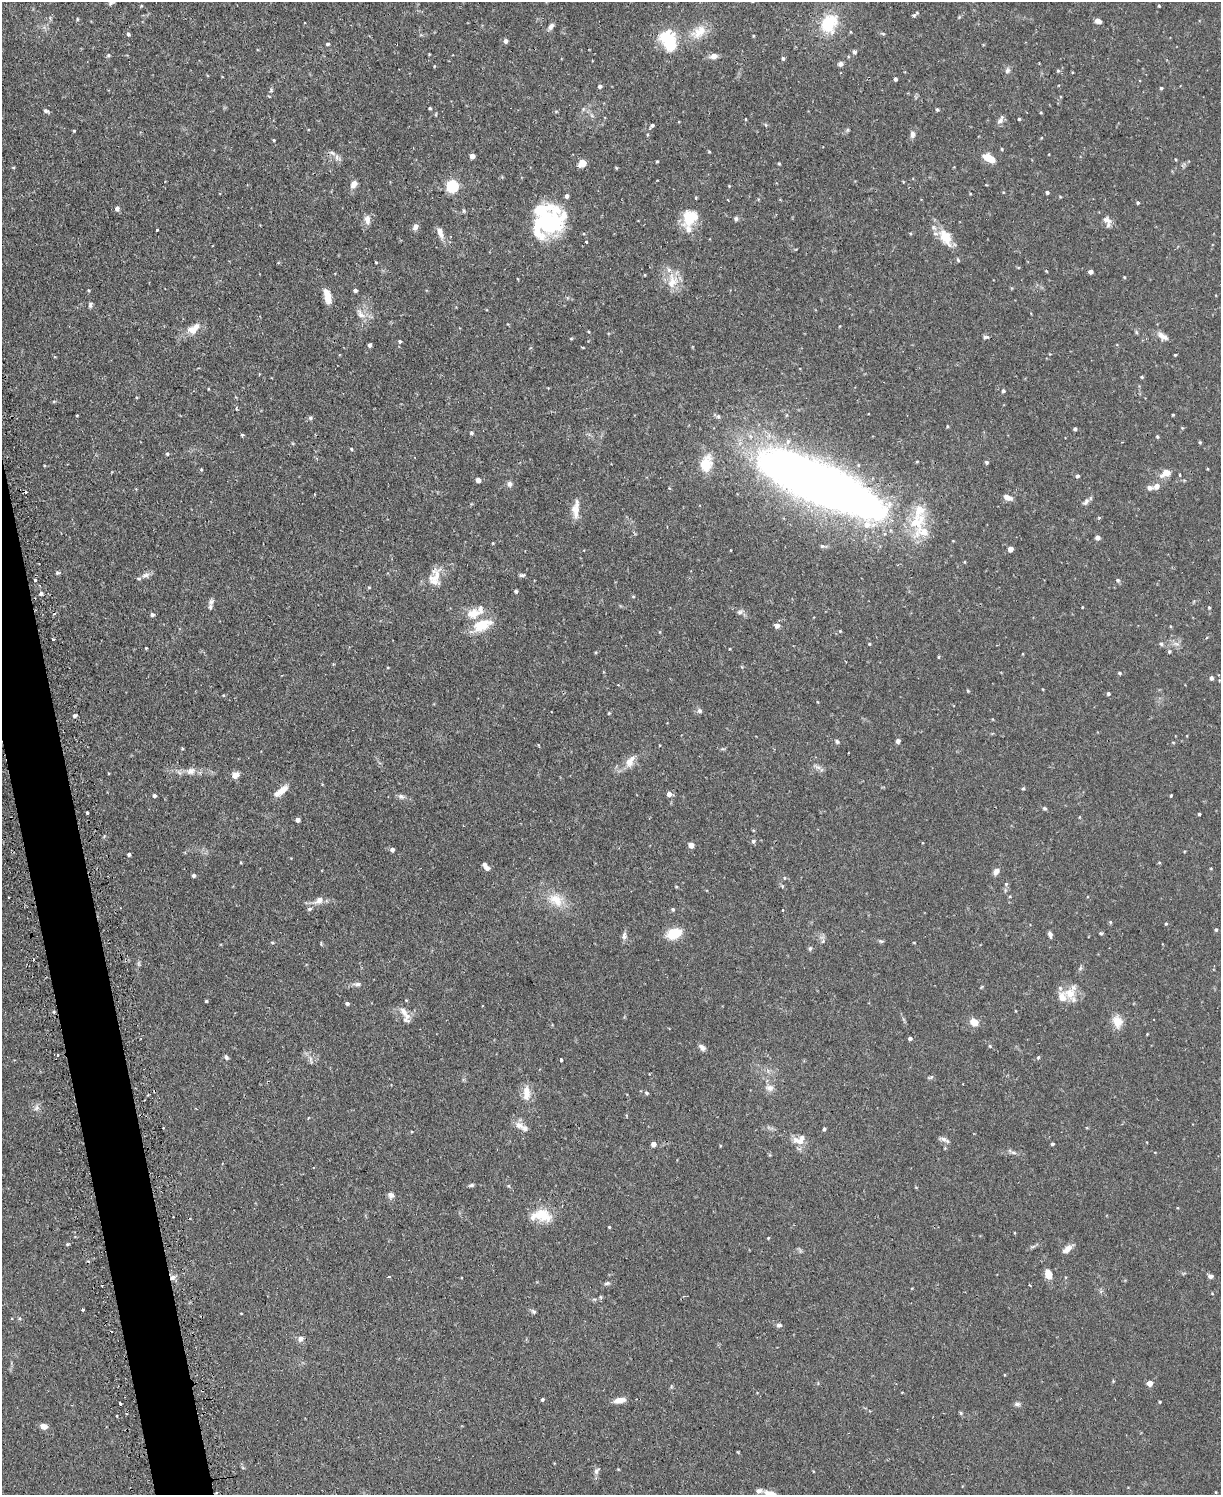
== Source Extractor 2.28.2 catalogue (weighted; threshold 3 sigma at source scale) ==
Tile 7 of 4 x 3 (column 3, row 2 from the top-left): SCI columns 2470-3688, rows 1652-3144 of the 4939 x 4911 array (HDU 1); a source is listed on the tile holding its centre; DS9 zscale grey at full resolution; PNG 1223 x 1497 px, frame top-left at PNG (2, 2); no overlay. Shown black and unused: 3% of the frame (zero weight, under 2 of 3 exposures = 4% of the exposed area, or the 3 px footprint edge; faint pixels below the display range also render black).
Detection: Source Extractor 2.28.2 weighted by HDU 2 'WHT'; one run over the whole footprint, this tile lists its part. Background 0.0811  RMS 0.0052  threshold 0.0233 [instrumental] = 3 sigma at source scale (4.5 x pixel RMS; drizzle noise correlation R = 1.50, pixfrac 1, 0.05/0.05 arcsec/px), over >= 5 px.
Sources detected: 282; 5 cosmic-ray / hot-pixel residue — not listed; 13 inside a brighter listed object's ellipse — not listed separately; the other 264 listed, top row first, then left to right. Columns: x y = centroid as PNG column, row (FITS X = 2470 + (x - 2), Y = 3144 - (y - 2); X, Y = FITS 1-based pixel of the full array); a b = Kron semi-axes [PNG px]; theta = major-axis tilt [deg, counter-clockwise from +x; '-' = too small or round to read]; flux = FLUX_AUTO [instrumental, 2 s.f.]
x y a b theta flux
112 2 9 5 40 1.5
1159 6 4 3 - 0.49
914 15 7 3 40 1.3
77 19 4 3 - 0.57
1098 21 8 6 -11 1.8
828 23 21 17 64 21
551 27 10 6 52 1.8
699 32 25 14 37 9.6
128 34 5 4 - 0.91
883 34 7 3 -19 0.63
753 36 4 3 - 0.48
668 40 26 17 -59 23
505 41 5 4 - 1.7
328 44 4 4 - 0.93
854 52 5 5 - 1.3
429 54 4 3 - 0.4
108 55 5 4 - 0.75
713 56 9 6 14 2.9
783 58 5 4 - 0.96
840 64 6 5 - 1.6
1007 70 8 7 - 1.5
1058 71 5 4 - 0.57
895 79 4 4 - 1
600 86 5 4 - 1.2
1161 88 3 3 - 0.64
430 108 3 3 - 0.62
583 109 6 4 48 0.77
937 110 4 4 - 0.74
46 111 6 4 -25 1.2
1041 113 3 3 - 0.47
436 114 5 3 - 0.45
746 119 4 2 - 0.37
1019 119 3 3 - 0.59
1000 120 12 6 60 2
766 125 6 3 -70 0.53
652 126 5 4 - 1.1
847 130 6 4 72 0.7
74 131 3 3 - 0.45
913 134 8 6 85 2
274 140 3 3 - 0.5
1002 149 4 3 - 0.51
709 152 4 4 - 0.49
332 153 11 5 -25 2
472 156 4 4 - 3.4
989 158 13 7 -28 8.2
1175 159 4 3 - 0.39
657 161 3 3 - 0.45
582 163 8 7 - 4.2
779 163 4 4 - 0.5
353 184 10 7 57 2.7
452 186 6 6 - 71
729 186 4 4 - 0.41
1047 192 4 4 - 0.99
1060 197 5 3 - 0.47
1138 203 4 4 - 0.68
117 209 5 4 - 2.1
464 211 5 5 - 0.71
688 219 22 16 -76 11
736 219 6 5 - 1.1
367 220 12 7 -88 3.1
1107 220 14 9 -30 3.2
547 223 39 25 35 50
415 227 7 6 - 2.2
157 230 3 3 - 1.1
440 232 15 7 -70 3.4
910 233 4 3 - 0.46
945 237 25 14 -59 10
586 242 3 3 - 0.78
958 260 5 4 - 0.66
376 262 3 2 - 0.7
1046 271 4 3 - 0.37
1091 272 4 4 - 2
1124 277 4 3 - 0.45
672 281 24 15 89 9.4
88 290 4 3 - 0.52
355 290 4 3 - 1.3
327 296 17 7 -76 6.5
90 305 8 5 76 1.1
360 314 15 7 -55 3.5
840 326 4 3 - 0.34
194 329 19 10 37 6.1
1136 332 6 4 -71 0.62
1163 336 14 8 -35 3.1
986 337 8 5 1 1
571 338 5 3 - 0.49
400 341 5 4 - 0.79
370 345 4 3 - 1.4
1175 355 3 3 - 0.5
1142 377 4 3 - 0.64
208 389 3 2 - 0.37
1003 391 4 4 - 1
54 401 6 3 18 0.55
236 409 4 4 - 0.6
77 415 4 3 - 0.39
1173 415 3 2 - 0.44
718 416 6 6 - 1
310 418 6 5 - 1
947 426 4 3 - 0.53
1075 429 4 3 - 1.1
471 433 5 4 - 0.83
242 435 4 3 - 0.6
1157 437 4 4 - 0.71
1200 442 4 3 - 0.61
351 449 4 3 - 0.5
167 454 5 5 - 0.75
986 462 5 4 - 0.89
706 464 18 12 80 13
201 469 5 4 - 0.55
1166 473 14 8 28 4.8
1180 475 3 2 - 0.92
1077 476 4 4 - 1.1
478 480 4 4 - 2.7
509 484 8 7 - 1.5
820 484 114 31 -25 570
1156 486 9 7 40 2.6
669 488 4 3 - 0.51
1008 497 12 6 -21 2.7
1086 502 11 6 53 1.9
576 509 23 8 85 5.7
919 510 17 17 - 8.9
1099 518 5 3 - 0.48
1097 537 6 5 - 1.6
822 546 6 5 - 0.87
1010 549 4 4 - 4.3
57 573 5 4 - 0.82
146 575 13 6 13 2.2
522 575 8 4 13 0.91
436 576 24 11 84 7.4
35 580 4 3 - 1.2
1118 580 5 5 - 1.1
369 587 5 3 - 0.49
516 591 4 4 - 0.95
41 594 4 4 - 1.3
633 596 5 3 - 0.44
211 602 9 6 55 1.6
1082 607 3 2 - 0.36
1209 607 4 3 - 0.57
740 612 8 6 19 1.5
475 613 26 13 26 8.7
152 615 5 4 - 1.2
482 625 22 11 21 14
777 626 7 7 - 1.8
840 631 4 3 - 0.5
53 639 3 3 - 1.6
869 644 4 3 - 0.54
1161 644 6 4 -46 0.86
1176 644 9 5 -19 1.8
146 648 3 3 - 0.46
1169 651 5 4 - 0.71
596 652 4 3 - 0.53
939 657 4 3 - 0.44
1119 673 5 3 - 0.74
1211 678 4 4 - 1.5
618 685 3 3 - 0.39
968 691 4 3 - 0.5
1108 694 4 4 - 1.1
818 702 4 3 - 0.4
700 711 7 6 - 1.4
609 713 4 3 - 0.45
75 716 4 4 - 1.2
837 741 6 4 -52 0.93
898 741 5 4 - 1.4
1173 742 5 3 - 0.42
182 749 5 3 - 0.48
629 762 13 12 - 4.3
818 767 7 4 -19 1.5
191 771 13 9 20 3.6
235 775 5 5 - 7.1
1023 788 4 4 - 0.67
281 791 20 7 36 5.3
669 794 5 5 - 2.8
154 796 4 4 - 1.1
401 796 8 7 - 1.5
1044 808 5 4 - 0.83
87 813 3 3 - 0.88
1199 814 3 3 - 0.75
298 820 4 4 - 2.2
753 841 5 5 - 1.1
691 845 4 4 - 5.3
392 850 4 4 - 1.9
129 854 4 3 - 1.1
487 868 7 6 - 1.7
1211 868 4 3 - 0.39
996 871 8 6 49 2.8
194 875 4 4 - 1.3
784 878 5 4 - 0.63
1006 884 5 5 - 0.86
1010 896 5 3 - 0.45
319 900 10 8 37 3.5
556 900 24 15 -31 11
309 909 6 4 15 0.95
673 909 4 4 - 0.92
1110 922 5 4 - 0.6
1166 924 4 3 - 0.51
1216 930 5 4 - 0.68
674 933 19 12 17 9.4
1101 933 5 4 - 0.7
1050 934 6 4 -74 1.8
624 936 11 7 89 1.8
823 941 7 4 72 0.88
881 941 6 5 - 0.84
272 942 5 3 - 0.47
914 942 4 2 - 0.34
810 948 6 5 - 0.8
357 984 11 5 0 1.6
1070 992 25 15 57 8.5
206 1001 3 3 - 0.64
347 1003 5 4 - 0.99
405 1014 22 7 -57 3.7
974 1022 10 8 -20 4.6
1117 1022 16 12 -76 6
1147 1034 3 3 - 0.34
910 1038 4 4 - 1.3
990 1046 4 4 - 0.52
702 1047 10 6 -46 1.9
57 1055 3 2 - 0.53
226 1057 7 5 -64 0.98
1038 1057 5 4 - 0.64
310 1059 7 5 -89 1.3
561 1060 4 3 - 1.1
931 1077 9 3 28 0.7
770 1088 11 9 -18 2.8
526 1093 20 9 90 5.9
646 1093 5 4 - 0.81
36 1108 9 6 71 1.7
519 1125 11 9 -36 3.6
824 1129 4 3 - 0.96
800 1139 18 11 23 5.5
943 1139 11 6 -23 1.8
653 1144 4 4 - 2.8
1052 1144 3 3 - 0.8
1013 1153 10 4 -11 1.3
471 1185 7 4 10 0.97
508 1186 4 4 - 0.57
391 1195 8 7 - 2
541 1215 25 14 -4 13
609 1227 3 3 - 0.47
768 1238 3 3 - 0.45
67 1244 5 3 - 0.62
1033 1246 7 4 20 0.9
1067 1249 11 6 41 3.5
1048 1274 10 7 -70 4.7
1210 1276 6 5 - 1.4
172 1277 8 4 9 1.5
389 1277 4 3 - 0.66
607 1283 7 5 11 1
600 1297 6 4 -88 0.6
82 1310 3 3 - 1.3
534 1312 7 5 -43 1
241 1313 4 2 - 0.31
779 1325 7 6 - 1.4
300 1338 6 6 - 2.6
1150 1383 5 5 - 4.3
542 1399 3 3 - 0.93
619 1400 11 6 9 4.8
1160 1402 3 3 - 0.52
120 1404 3 3 - 4.6
1017 1404 9 5 0 1.3
961 1413 5 5 - 0.66
117 1415 3 2 - 0.78
44 1426 7 5 1 3.9
596 1472 8 6 76 1.6
759 1491 8 6 13 1.8
771 1494 12 6 -22 6.2
Overlapping masked pixels (flux is a lower limit): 2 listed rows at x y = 820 484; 172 1277
Isophote crosses this tile's border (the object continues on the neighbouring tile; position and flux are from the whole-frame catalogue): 3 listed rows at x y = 112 2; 668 40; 771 1494